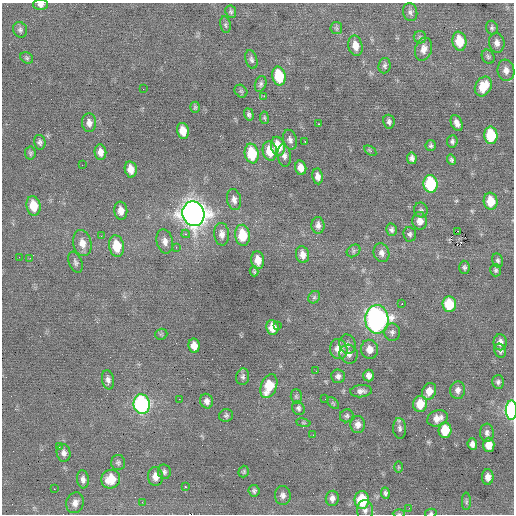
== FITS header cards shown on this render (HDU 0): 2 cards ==
NAXIS1  =                  512 / Axis length
NAXIS2  =                  512 / Axis length

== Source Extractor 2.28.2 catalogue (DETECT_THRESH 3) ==
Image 512 x 512 px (HDU 0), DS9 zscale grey, 1 PNG px = 1 image px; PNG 516 x 516 px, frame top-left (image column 1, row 512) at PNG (2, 3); each listed source drawn as its Kron ellipse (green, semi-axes under 4 px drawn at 4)
Background -0.0131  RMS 0.94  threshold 2.81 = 3 sigma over >= 5 px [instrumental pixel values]
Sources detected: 150; all 150 listed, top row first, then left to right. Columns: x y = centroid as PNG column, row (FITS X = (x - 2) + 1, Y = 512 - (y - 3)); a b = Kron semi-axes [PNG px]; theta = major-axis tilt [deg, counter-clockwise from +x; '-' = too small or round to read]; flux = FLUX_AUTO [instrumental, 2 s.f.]
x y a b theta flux
41 5 7 5 1 220
231 12 6 5 - 120
410 12 9 7 -79 190
225 25 8 5 -79 130
336 28 6 5 - 110
492 28 7 6 - 130
20 30 8 7 - 160
420 37 6 6 - 140
459 41 9 7 -79 1500
497 43 10 7 -82 330
355 46 10 7 -77 640
424 49 11 8 73 450
488 57 7 6 - 140
27 58 7 5 -34 110
251 59 9 6 -73 180
385 66 8 6 80 150
506 70 11 8 -82 390
279 76 9 6 -78 2500
261 84 8 5 71 170
483 86 10 8 60 1300
143 89 2 2 - 36
241 91 7 5 -44 100
264 96 2 2 - 170
195 107 5 4 - 89
249 114 6 4 -72 140
264 118 6 4 -82 91
389 122 7 5 -76 170
89 123 9 7 -85 330
457 123 8 5 -65 320
319 124 3 2 - 78
183 131 8 5 -77 880
491 135 8 6 -84 2800
290 140 10 6 -73 220
305 141 3 2 - 280
452 141 6 5 - 140
40 142 7 5 -76 170
278 146 9 7 -78 1300
431 146 5 5 - 130
270 151 10 7 -81 1200
370 151 7 4 -34 90
100 152 8 6 -83 390
30 153 6 5 - 120
252 153 10 7 -80 2300
284 155 11 6 -83 270
412 158 6 4 -80 220
451 160 5 4 - 130
82 165 2 2 - 28
301 168 7 5 -76 490
131 169 8 6 -79 560
318 176 8 5 -81 320
430 184 9 7 -85 4500
234 200 10 7 -77 290
491 201 8 7 - 1400
33 206 10 7 -80 1400
421 210 7 6 - 150
121 211 9 6 -83 500
193 214 12 11 - 66000
420 221 9 7 -84 550
318 225 8 6 -85 290
391 230 6 5 - 160
458 231 2 2 - 40
186 234 4 3 - 140
222 234 11 7 -86 390
410 234 7 6 - 160
243 235 10 7 -82 1800
101 236 3 2 - 61
165 241 12 8 -76 400
82 243 13 9 -77 630
117 246 11 7 -80 1500
176 247 3 2 - 72
353 251 7 5 38 150
381 253 9 7 -74 320
302 255 8 6 -79 440
19 257 2 2 - 200
30 258 3 2 - 73
258 260 9 6 -83 690
498 260 7 5 -77 130
75 262 11 6 -69 200
464 267 6 5 - 140
496 270 6 5 - 120
254 271 5 3 - 81
314 297 7 5 46 140
402 304 2 2 - 300
449 304 8 7 - 2200
377 319 14 11 -89 26000
278 325 2 2 - 560
272 327 7 6 - 830
392 332 9 8 - 240
161 334 6 5 - 95
500 342 8 6 -90 350
347 344 10 8 -71 250
194 346 7 5 -80 560
339 349 10 9 - 860
369 349 9 8 - 560
500 351 7 5 -67 160
349 354 9 9 - 330
316 371 3 2 - 52
338 376 7 7 - 230
369 376 6 5 - 300
243 377 8 6 81 170
108 380 9 6 -81 260
498 382 6 6 - 160
269 386 12 8 69 1900
458 390 9 7 84 310
361 391 11 6 4 270
429 391 9 6 63 720
296 396 7 5 -88 120
179 399 2 2 - 230
325 399 2 2 - 37
207 401 7 6 - 300
333 403 7 4 -45 97
142 404 10 8 -81 12000
420 404 8 7 - 1100
298 408 7 6 - 150
511 410 10 5 90 8500
226 415 7 6 - 140
347 416 7 6 - 150
437 418 10 8 21 510
303 423 7 3 -9 77
358 425 8 7 - 390
400 428 10 6 -86 210
445 430 8 6 87 1700
487 433 9 7 -85 230
313 435 2 2 - 26
472 444 6 5 - 280
489 445 7 5 -87 760
59 447 3 3 - 75
64 453 9 7 -82 260
118 463 7 7 - 150
398 467 6 4 -89 70
164 472 7 6 - 170
244 472 6 5 - 95
155 476 9 7 -85 510
488 477 7 6 - 370
83 479 9 6 -85 260
111 479 9 9 - 1300
185 487 3 2 - 520
54 489 2 2 - 270
254 491 6 5 - 140
385 493 6 4 -83 130
283 495 9 8 - 290
332 498 7 6 - 300
362 500 9 7 -87 2700
466 501 9 4 -90 110
142 502 3 2 - 92
75 503 10 8 72 400
409 508 2 2 - 44
365 510 10 8 88 250
431 513 5 4 - 96
399 514 6 4 -1 73
At the frame edge (FLAGS 8, measured only in part): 4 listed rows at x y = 41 5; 511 410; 431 513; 399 514